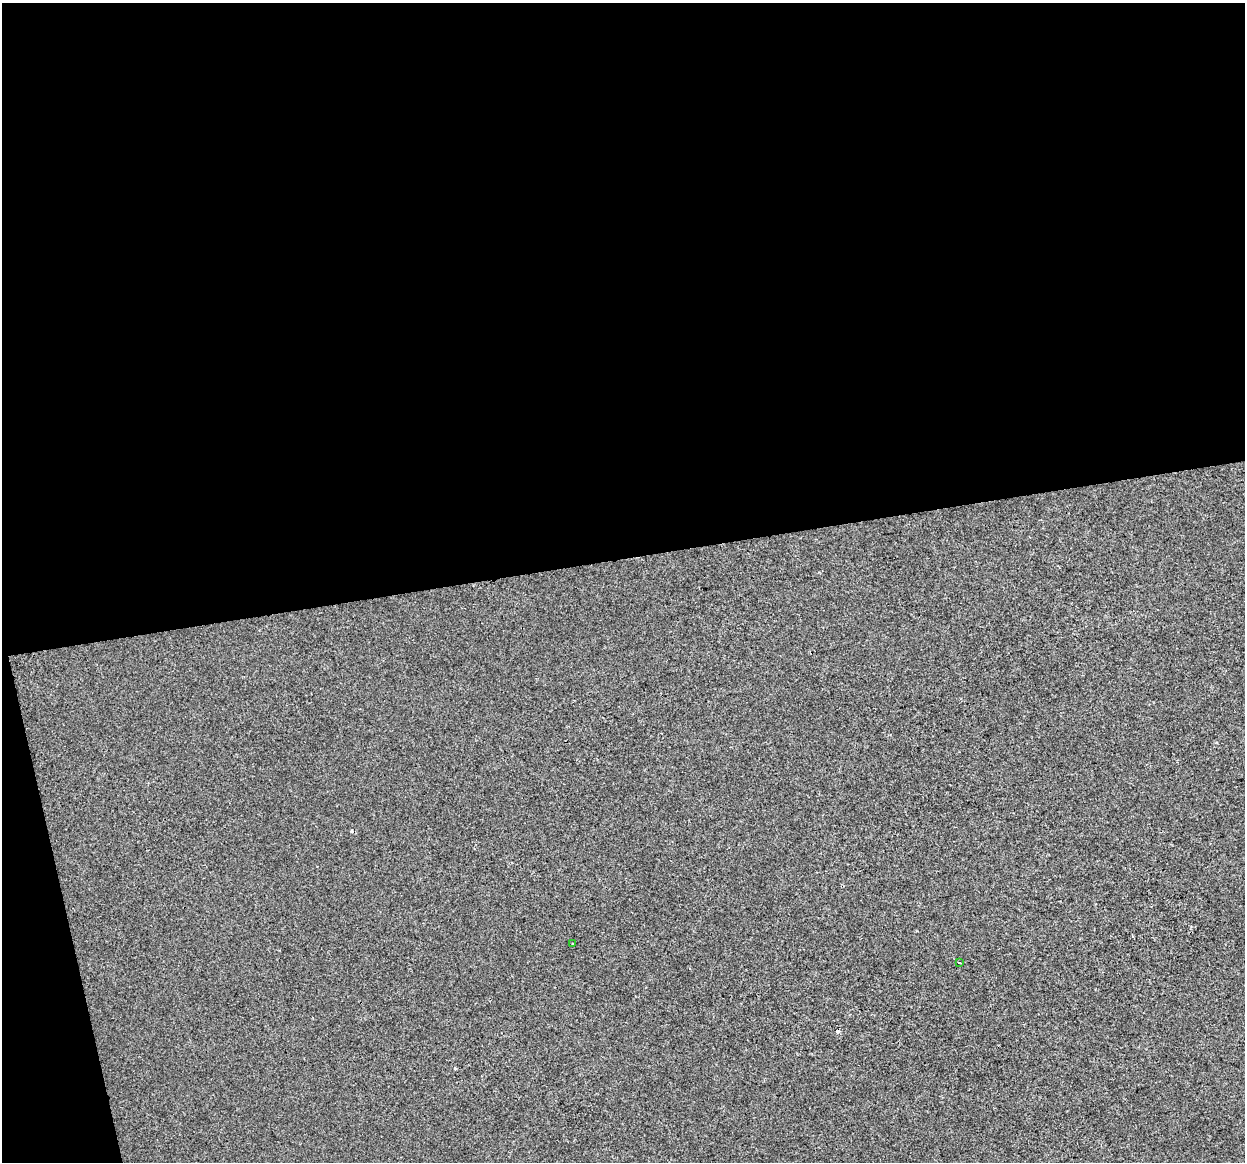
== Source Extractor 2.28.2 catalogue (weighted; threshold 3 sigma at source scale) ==
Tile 1 of 4 x 4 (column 1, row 1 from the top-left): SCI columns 1-1243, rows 3562-4721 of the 4972 x 4754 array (HDU 1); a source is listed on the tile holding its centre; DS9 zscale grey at full resolution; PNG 1247 x 1164 px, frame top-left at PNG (2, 3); each listed source drawn as its Kron ellipse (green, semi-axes under 4 px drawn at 4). Shown black and unused: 50% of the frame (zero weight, under 2 of 3 exposures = <1% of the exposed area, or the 3 px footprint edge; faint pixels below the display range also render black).
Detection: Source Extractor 2.28.2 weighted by HDU 2 'WHT'; one run over the whole footprint, this tile lists its part. Background 1.36e-04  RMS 0.0057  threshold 0.0254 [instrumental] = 3 sigma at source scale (4.5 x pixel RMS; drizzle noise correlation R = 1.50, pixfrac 1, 0.0396/0.0396 arcsec/px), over >= 5 px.
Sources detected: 4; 2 cosmic-ray / hot-pixel residue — neither listed nor drawn; the other 2 listed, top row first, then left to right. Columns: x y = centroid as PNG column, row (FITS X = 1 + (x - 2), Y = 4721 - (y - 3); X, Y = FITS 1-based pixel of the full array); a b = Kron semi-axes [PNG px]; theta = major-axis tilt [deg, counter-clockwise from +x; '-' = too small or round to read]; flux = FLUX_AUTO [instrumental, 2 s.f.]
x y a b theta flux
572 944 3 2 - 0.66
960 963 3 3 - 2.4